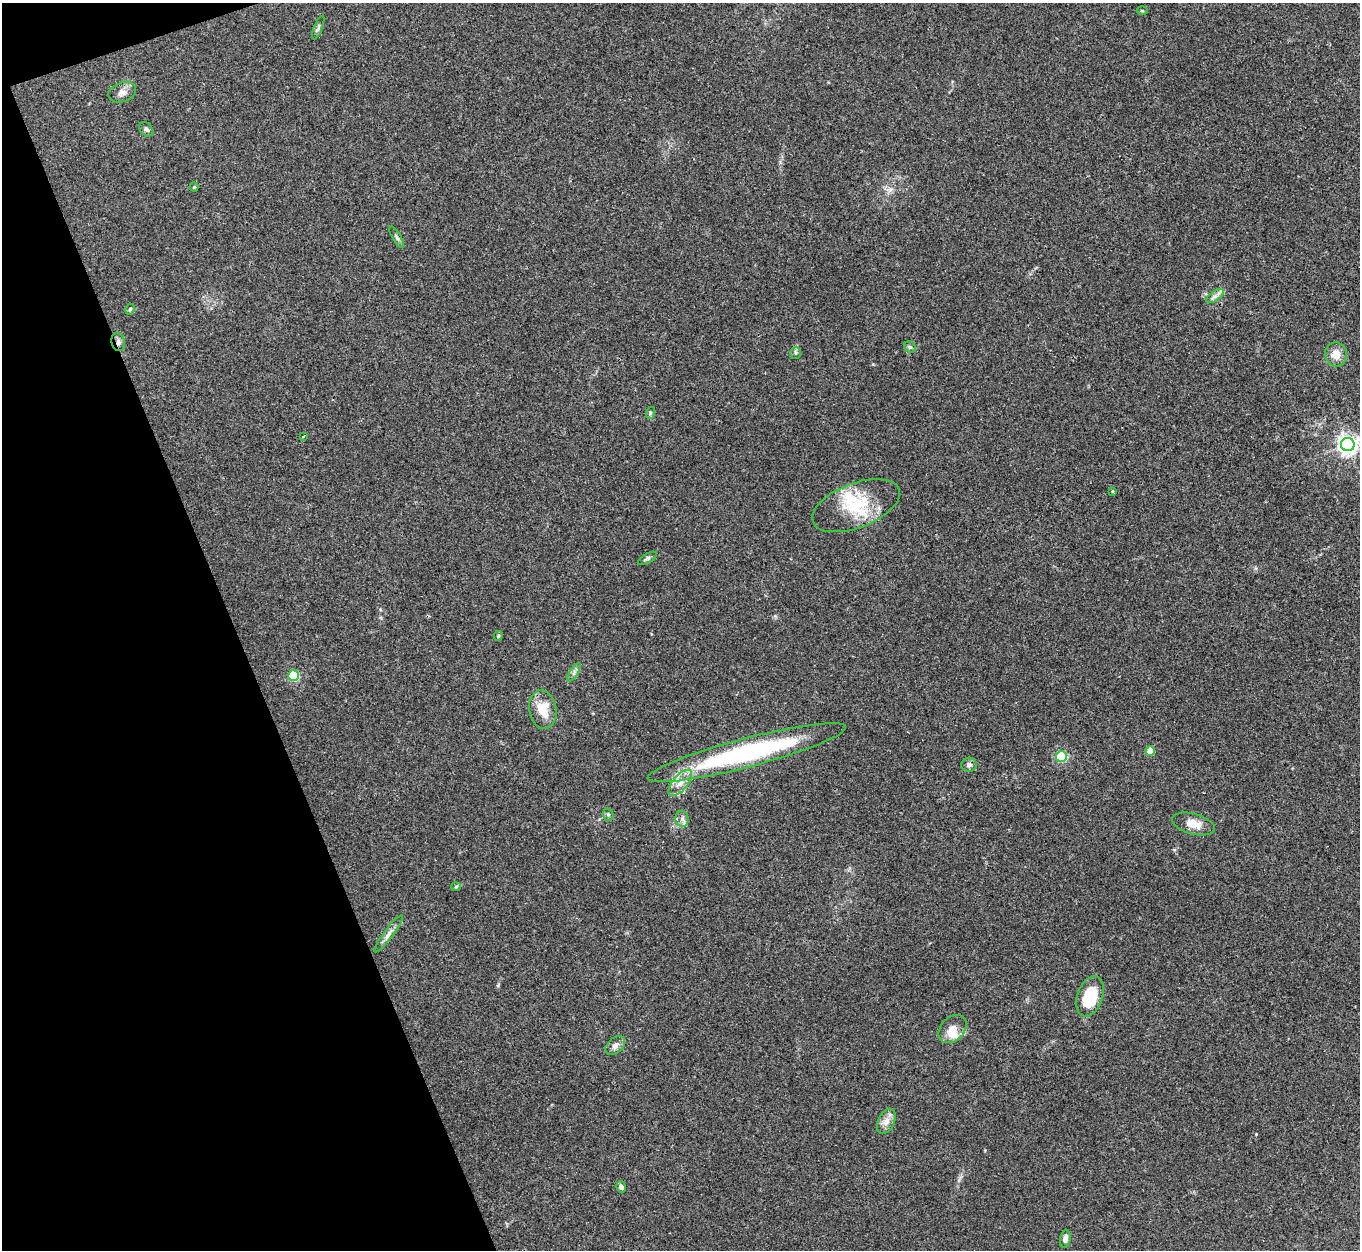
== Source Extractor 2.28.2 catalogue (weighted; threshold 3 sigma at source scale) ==
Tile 5 of 4 x 4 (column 1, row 2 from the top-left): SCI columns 13-1370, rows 2784-4031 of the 5454 x 5439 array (HDU 1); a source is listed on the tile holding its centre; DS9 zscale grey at full resolution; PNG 1362 x 1252 px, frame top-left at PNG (2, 3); each listed source drawn as its Kron ellipse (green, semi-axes under 4 px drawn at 4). Shown black and unused: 18% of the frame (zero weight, under 3 of 4 exposures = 1% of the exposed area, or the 3 px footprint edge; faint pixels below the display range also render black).
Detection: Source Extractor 2.28.2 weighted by HDU 2 'WHT'; one run over the whole footprint, this tile lists its part. Background 0.0606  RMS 0.0052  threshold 0.0236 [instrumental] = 3 sigma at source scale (4.5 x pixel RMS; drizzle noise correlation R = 1.50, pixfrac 1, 0.05/0.05 arcsec/px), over >= 5 px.
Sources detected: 43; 5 inside a brighter listed object's ellipse — not listed separately; the other 38 listed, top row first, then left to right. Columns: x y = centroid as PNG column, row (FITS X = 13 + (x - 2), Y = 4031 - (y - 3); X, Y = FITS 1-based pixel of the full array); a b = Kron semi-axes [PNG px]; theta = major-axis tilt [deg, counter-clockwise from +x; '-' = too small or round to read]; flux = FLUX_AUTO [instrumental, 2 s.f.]
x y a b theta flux
1142 11 5 3 - 0.51
318 27 12 4 68 1.2
122 92 14 9 16 3.5
146 129 8 6 -44 1.4
194 187 4 4 - 0.46
397 237 12 4 -60 1.2
1215 296 10 5 35 1.9
130 309 5 4 - 0.83
118 342 9 6 -73 1.8
910 347 6 5 - 0.89
796 353 6 5 - 0.89
1336 354 12 11 - 5.4
650 413 6 3 73 0.71
303 437 4 2 - 0.51
1348 444 7 6 - 280
1113 492 3 3 - 1.2
856 506 46 22 21 24
647 558 10 4 30 1.1
498 636 5 4 - 0.63
574 672 10 4 57 1.4
293 676 5 5 - 42
543 710 19 13 -80 11
1150 751 4 4 - 12
747 753 102 14 15 85
1061 756 5 5 - 47
969 765 8 7 - 1.7
680 783 16 7 50 5
608 815 6 5 - 0.95
682 819 8 6 -87 1.9
1193 824 22 10 -15 6.4
456 887 5 4 - 0.61
389 934 23 4 54 2.8
1090 996 21 12 70 19
953 1029 16 11 45 6.7
615 1045 11 7 42 2.5
886 1121 13 8 64 3.7
621 1187 6 5 - 1.5
1065 1239 9 5 79 2.4
Overlapping masked pixels (flux is a lower limit): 1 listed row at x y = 118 342